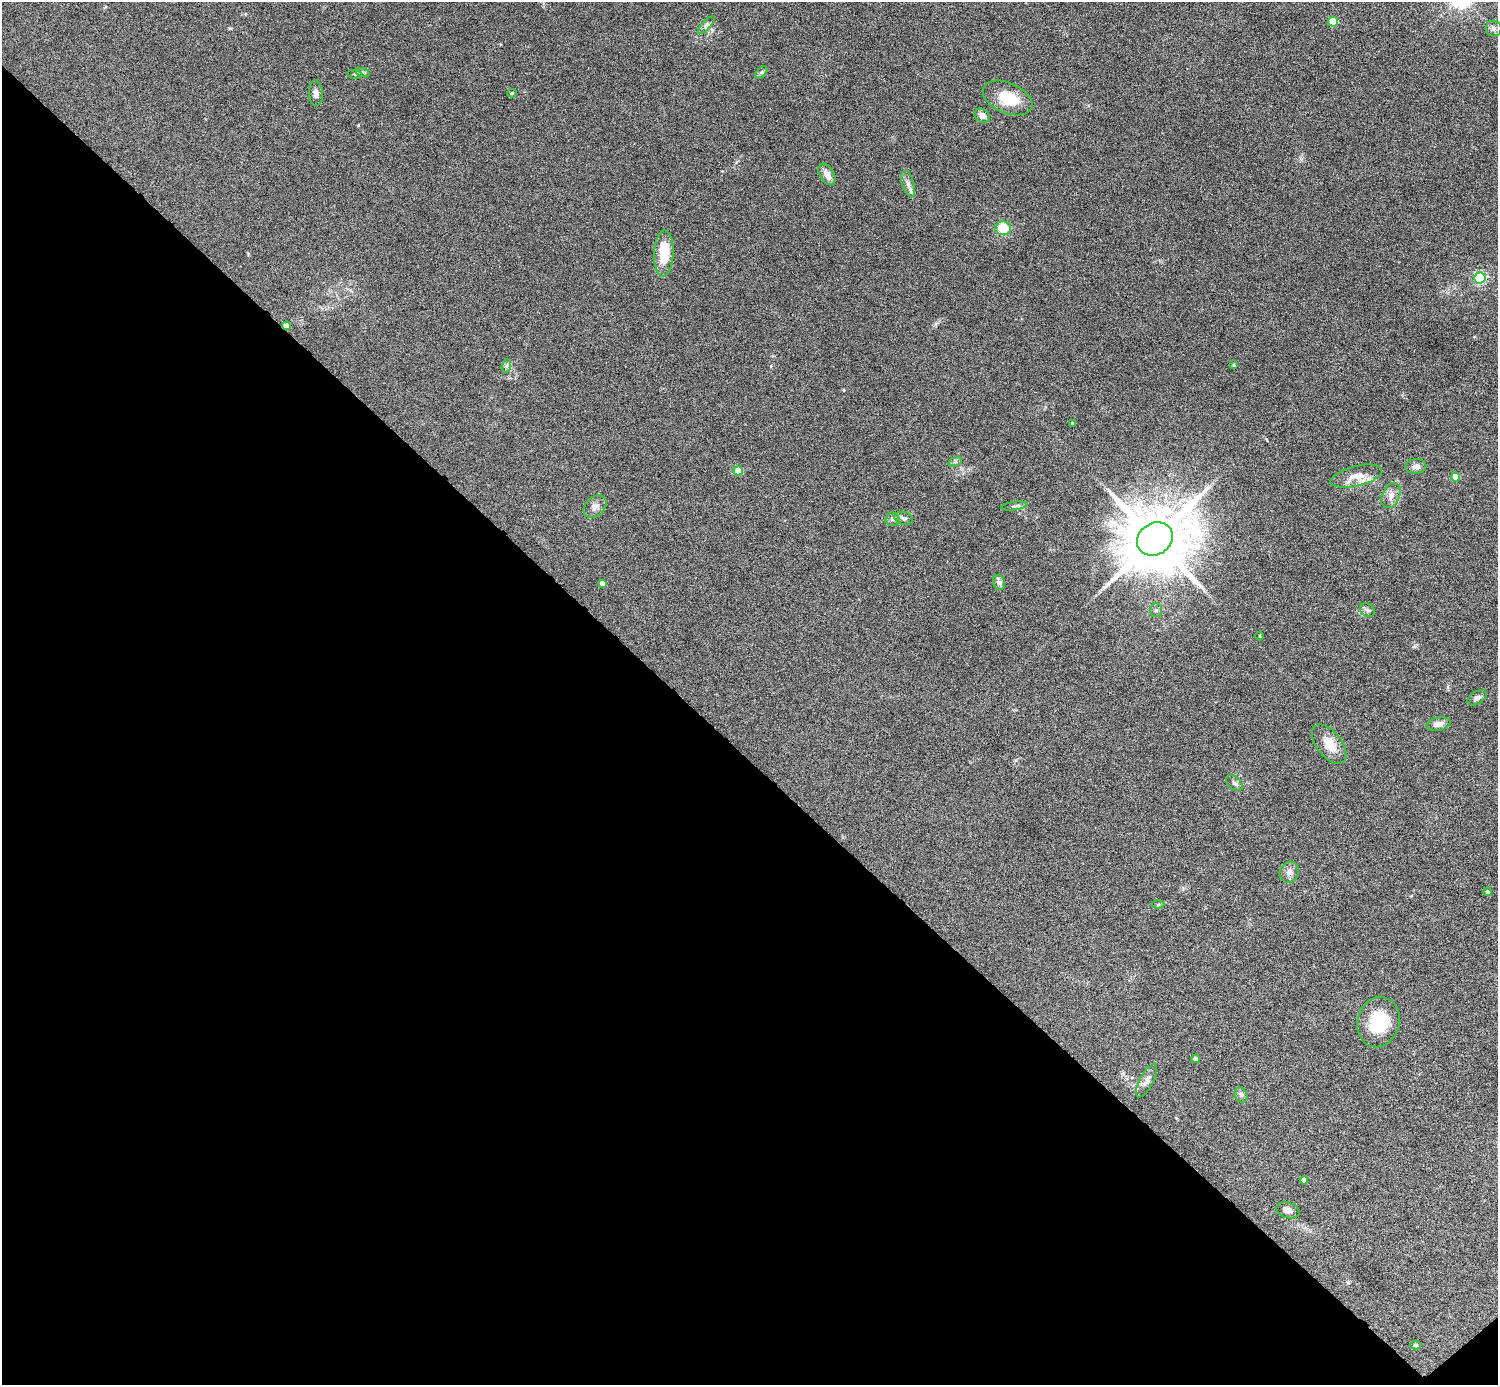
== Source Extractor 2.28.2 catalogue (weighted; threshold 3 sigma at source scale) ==
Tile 14 of 4 x 4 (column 2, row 4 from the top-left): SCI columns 1497-2992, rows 298-1680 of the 5983 x 5982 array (HDU 1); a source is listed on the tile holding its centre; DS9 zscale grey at full resolution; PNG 1500 x 1387 px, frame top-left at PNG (2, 2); each listed source drawn as its Kron ellipse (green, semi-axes under 4 px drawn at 4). Shown black and unused: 45% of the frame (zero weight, under 4 of 8 exposures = <1% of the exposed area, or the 3 px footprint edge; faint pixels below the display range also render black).
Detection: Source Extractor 2.28.2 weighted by HDU 2 'WHT'; one run over the whole footprint, this tile lists its part. Background 0.0717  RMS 0.0044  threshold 0.0178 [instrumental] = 3 sigma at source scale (4.09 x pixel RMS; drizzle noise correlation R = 1.36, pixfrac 0.8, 0.05/0.05 arcsec/px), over >= 5 px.
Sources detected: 50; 1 inside a brighter listed object's ellipse — not listed separately; the other 49 listed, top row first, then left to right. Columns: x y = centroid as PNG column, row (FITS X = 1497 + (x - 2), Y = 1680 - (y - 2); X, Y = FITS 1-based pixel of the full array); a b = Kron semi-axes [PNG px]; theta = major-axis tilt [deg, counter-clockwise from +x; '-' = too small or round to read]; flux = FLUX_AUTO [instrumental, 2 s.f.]
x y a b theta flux
1333 22 5 5 - 16
706 25 12 4 46 0.97
1494 29 8 8 - 1.3
761 72 7 4 45 0.78
363 73 7 4 -18 0.68
355 74 7 3 -5 0.49
316 93 13 7 -86 2
512 93 5 4 - 0.45
1008 98 26 15 -23 12
982 116 8 6 -33 2.6
827 174 12 7 -59 3
908 184 13 6 -73 1.9
1003 228 8 7 - 9.7
664 253 23 9 87 11
1480 278 5 5 - 51
286 326 4 4 - 3
1234 365 4 3 - 0.48
506 366 7 4 71 0.89
1072 423 3 3 - 0.43
955 462 7 4 19 0.77
1416 466 10 7 5 2.1
738 471 4 4 - 10
1356 476 26 10 14 5.7
1455 477 4 4 - 7.2
1391 496 13 9 66 2.9
1014 506 13 3 6 0.85
595 507 13 9 45 2.1
904 518 9 6 -16 1.4
892 519 7 6 - 1.2
1155 539 19 15 33 4500
999 582 7 6 - 2.2
602 583 4 4 - 1.9
1156 610 7 6 - 0.85
1367 610 8 6 -37 1
1259 636 4 3 - 0.31
1477 698 10 6 32 1.3
1438 724 12 6 11 2.5
1329 744 23 12 -52 6.7
1234 783 10 6 -40 1.2
1289 872 10 9 - 2.2
1488 892 4 4 - 0.82
1158 905 6 4 2 0.49
1378 1022 25 21 76 17
1196 1059 4 4 - 2.3
1147 1081 18 7 62 2.3
1241 1095 8 6 -62 1
1304 1180 4 4 - 2.2
1288 1210 12 7 -19 2.3
1416 1345 5 4 - 0.59
Overlapping masked pixels (flux is a lower limit): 1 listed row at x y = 286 326
Unlisted compact peaks at least as high as the median listed source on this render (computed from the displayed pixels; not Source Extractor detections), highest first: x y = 1348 1283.